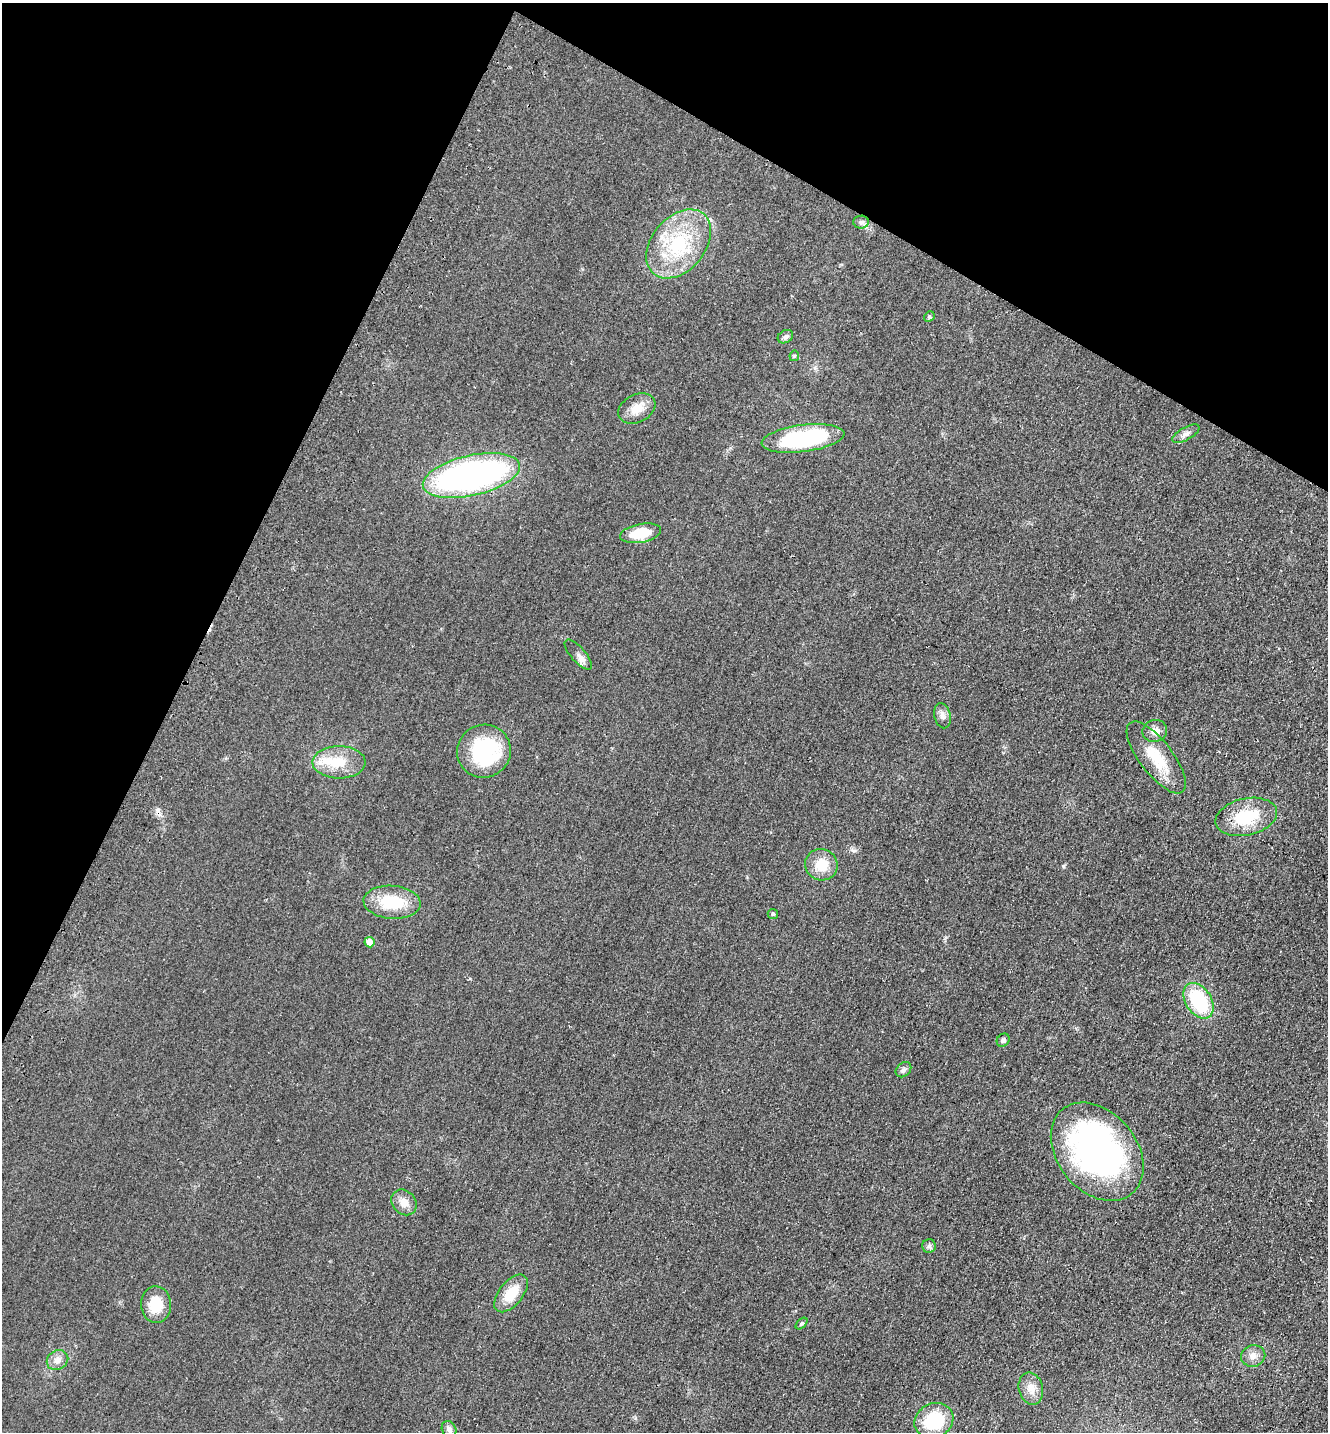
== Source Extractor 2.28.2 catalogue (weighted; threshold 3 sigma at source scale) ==
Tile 2 of 4 x 4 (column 2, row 1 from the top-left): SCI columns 1524-2849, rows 4319-5748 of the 5833 x 5778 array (HDU 1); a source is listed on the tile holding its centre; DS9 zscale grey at full resolution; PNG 1330 x 1434 px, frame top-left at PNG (2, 3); each listed source drawn as its Kron ellipse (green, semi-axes under 4 px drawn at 4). Shown black and unused: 25% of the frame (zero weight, under 2 of 3 exposures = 3% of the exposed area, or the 3 px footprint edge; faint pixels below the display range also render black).
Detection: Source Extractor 2.28.2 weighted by HDU 2 'WHT'; one run over the whole footprint, this tile lists its part. Background 0.0773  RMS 0.014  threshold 0.0611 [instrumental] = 3 sigma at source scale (4.5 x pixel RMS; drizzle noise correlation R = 1.50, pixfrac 1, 0.05/0.05 arcsec/px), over >= 5 px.
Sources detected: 38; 1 inside a brighter object's white glare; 1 cosmic-ray / hot-pixel residue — neither listed nor drawn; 1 inside a brighter listed object's ellipse — not listed separately; the other 35 listed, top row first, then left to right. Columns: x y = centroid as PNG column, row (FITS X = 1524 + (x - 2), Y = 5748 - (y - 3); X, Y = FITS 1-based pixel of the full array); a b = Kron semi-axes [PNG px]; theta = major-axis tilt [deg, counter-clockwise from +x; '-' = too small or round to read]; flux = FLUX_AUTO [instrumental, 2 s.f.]
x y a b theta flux
861 222 8 6 1 3.6
679 244 39 26 50 99
929 317 6 4 47 1.9
785 337 8 6 31 3.8
794 356 5 5 - 1.7
637 408 19 14 26 20
1186 434 15 6 29 6.2
803 438 42 13 7 160
471 475 50 20 13 430
640 533 21 9 10 35
578 655 19 7 -49 6.1
943 716 13 8 -78 6.7
1155 731 12 11 - 10
484 751 27 26 - 120
1156 757 43 16 -53 47
339 762 26 16 0 35
1246 817 31 18 12 60
821 865 16 15 - 27
392 902 28 16 -4 54
773 914 5 5 - 1.9
369 942 5 5 - 12
1199 1001 19 13 -57 94
1003 1040 7 6 - 3.3
903 1070 9 6 44 3.8
1097 1152 55 39 -50 460
404 1202 14 11 -48 12
929 1246 7 7 - 3.4
511 1293 22 12 51 32
156 1304 18 15 -88 32
801 1323 7 4 44 1.9
1253 1356 12 10 12 9.4
57 1360 11 9 32 9.7
1031 1388 16 12 -76 14
934 1421 20 17 27 68
449 1429 8 7 - 5.5
Unlisted compact peaks at least as high as the median listed source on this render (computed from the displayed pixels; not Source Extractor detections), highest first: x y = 1063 866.